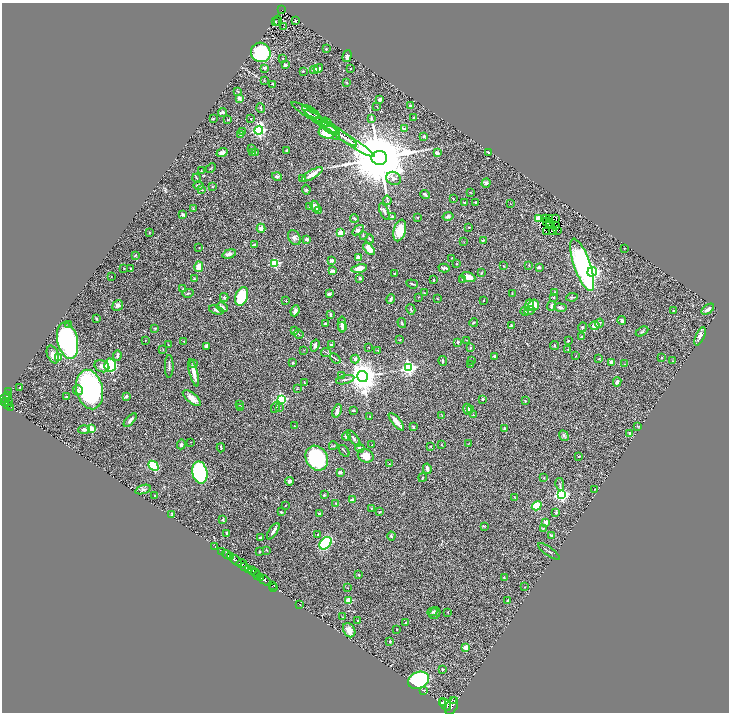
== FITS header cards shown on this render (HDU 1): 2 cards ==
NAXIS1  =                 1454
NAXIS2  =                 1420

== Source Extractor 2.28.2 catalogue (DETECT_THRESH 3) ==
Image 1454 x 1420 px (HDU 1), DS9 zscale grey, zoomed out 1/2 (1 PNG px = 2 x 2 image px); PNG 731 x 714 px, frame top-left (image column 2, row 1419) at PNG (2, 3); each listed source drawn as its Kron ellipse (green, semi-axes under 4 px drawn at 4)
Background 0.89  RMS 0.042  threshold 0.127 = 3 sigma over >= 5 px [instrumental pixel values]
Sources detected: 391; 31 cannot appear on this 1/2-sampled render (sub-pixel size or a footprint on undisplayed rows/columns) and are neither listed nor drawn; the other 360 listed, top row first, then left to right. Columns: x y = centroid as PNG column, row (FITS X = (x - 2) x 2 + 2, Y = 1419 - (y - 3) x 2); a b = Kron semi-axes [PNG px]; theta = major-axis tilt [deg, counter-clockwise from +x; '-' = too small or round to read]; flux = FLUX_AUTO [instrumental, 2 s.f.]
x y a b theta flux
282 10 3 1 - 49
278 21 5 1 - 3.2
295 21 2 1 - 5.6
275 22 2 1 - 0.79
284 27 2 1 - 23
326 49 3 2 - 5.1
261 52 10 9 - 560
347 56 6 4 73 27
283 58 3 2 - 2.6
285 65 2 2 - 23
265 68 4 3 - 15
318 68 5 4 - 41
350 69 2 1 - 2.6
314 70 4 3 - 13
303 71 2 2 - 5.8
264 81 3 2 - 2.6
347 83 4 1 - 3.6
273 84 3 3 - 6.6
238 91 3 2 - 5.6
239 98 4 3 - 22
379 99 4 3 - 18
377 106 2 1 - 2.4
410 106 3 2 - 9.5
261 108 4 2 - 7.4
222 112 4 3 - 17
307 112 18 3 -31 34
311 112 11 2 -33 18
413 117 3 2 - 3.4
213 118 2 2 - 5.3
251 119 2 2 - 4.2
372 119 3 2 - 5.9
227 120 3 2 - 4.2
320 121 19 3 -34 40
326 122 5 3 - 10
327 125 13 3 -34 25
331 129 10 4 -30 32
404 129 3 2 - 35
243 131 4 3 - 12
259 131 4 4 - 1200
326 133 8 5 -17 220
241 134 3 3 - 25
339 134 22 3 -34 43
337 136 3 2 - 4.9
424 136 3 3 - 10
348 140 31 3 -33 65
252 148 3 2 - 4.3
287 150 2 2 - 16
253 152 4 2 - 6.1
255 152 3 2 - 3.9
222 153 6 4 19 29
437 153 4 3 - 24
489 153 3 2 - 9.1
379 158 8 7 - 99000
211 168 6 2 45 5.4
201 171 3 2 - 5.1
312 174 12 4 31 68
277 176 5 3 - 23
197 178 4 2 - 5.8
303 178 3 2 - 9.3
394 178 7 6 - 33
486 183 4 3 - 18
198 186 5 3 - 14
212 187 3 2 - 4.1
202 190 3 2 - 5.1
306 190 5 3 - 9.7
470 192 3 2 - 4.4
425 194 5 3 - 18
453 199 2 2 - 4.4
387 200 5 2 - 8.8
476 202 2 2 - 7.4
464 203 3 3 - 9
510 203 2 2 - 2.4
310 206 3 3 - 9.6
315 206 6 3 -62 36
193 208 3 2 - 4
318 210 3 3 - 4.4
384 211 9 4 -66 19
182 215 3 3 - 13
393 216 3 3 - 7.4
448 216 5 4 - 23
418 217 3 2 - 4.2
354 218 4 3 - 12
546 218 2 1 - 2.5
556 218 4 1 - 6.2
539 219 3 3 - 430
550 219 2 1 - 5.4
547 221 2 2 - 2.4
550 224 2 1 - 0.8
550 226 4 1 - 2.3
555 226 2 1 - 0.95
469 227 3 2 - 4.9
261 228 4 4 - 44
358 230 6 4 35 21
400 230 11 6 76 130
558 230 2 1 - 3.5
553 231 3 1 - 0.067
546 232 2 1 - 3.5
149 233 3 1 - 2.8
340 233 2 2 - 210
363 235 3 2 - 4.9
294 237 8 5 -58 22
306 239 3 3 - 21
370 239 4 2 - 8.3
483 240 3 2 - 10
464 242 2 1 - 2.4
255 245 4 3 - 19
199 248 2 1 - 3.5
624 248 2 2 - 4.6
369 249 7 4 -47 70
229 254 7 4 16 34
135 255 3 2 - 6.8
358 257 2 2 - 85
451 258 3 2 - 3.4
332 261 4 3 - 21
275 263 3 3 - 470
457 264 3 2 - 4.2
529 265 3 2 - 4.2
582 265 27 8 -71 1700
504 266 3 2 - 3.6
199 267 5 4 - 73
539 267 3 3 - 17
124 268 3 2 - 3.1
130 268 2 2 - 4.2
359 268 8 4 11 84
444 268 5 3 - 17
332 271 4 3 - 16
592 272 5 4 - 1700
395 273 3 2 - 6.2
481 273 4 2 - 5.5
111 276 2 2 - 2.6
468 277 7 4 -21 67
360 278 3 3 - 11
194 279 4 3 - 7.9
462 279 2 2 - 4.4
434 280 2 2 - 23
412 284 6 2 -20 10
183 289 3 2 - 8.3
555 292 2 2 - 7.9
188 293 6 2 16 8.9
424 293 4 3 - 6.5
512 293 3 2 - 4.6
329 294 3 3 - 15
242 296 9 6 69 340
224 297 4 3 - 10
419 297 2 2 - 3.2
554 297 3 2 - 5.3
572 297 6 2 8 7.2
437 298 3 2 - 4.4
391 299 5 2 - 12
286 301 2 2 - 5.4
483 301 2 2 - 2.6
118 305 5 5 - 27
529 305 6 3 -90 22
534 305 5 5 - 89
551 306 5 3 - 12
222 307 6 4 -29 20
560 307 6 3 -10 16
411 309 5 3 - 9.7
708 309 7 3 36 32
216 310 7 3 -18 22
530 310 5 4 - 13
673 310 2 1 - 3.1
295 311 6 4 67 29
525 311 4 3 - 6.5
330 314 4 3 - 10
96 318 3 2 - 6.6
622 320 4 3 - 25
474 322 4 2 - 7.9
402 323 5 3 - 8.5
599 323 4 3 - 11
69 324 4 3 - 11
325 324 2 2 - 6.1
342 325 8 4 -90 26
511 325 3 2 - 5
595 325 5 4 - 48
342 327 5 3 - 13
582 327 5 3 - 7.7
155 328 4 3 - 9.9
294 331 3 2 - 4.6
642 332 7 2 29 10
298 334 5 2 - 6.8
582 336 2 2 - 4.3
700 336 10 3 66 37
145 340 3 2 - 2.6
400 340 4 2 - 5
467 340 2 1 - 2.4
67 341 18 10 -77 1200
184 341 3 2 - 4.1
568 341 3 2 - 6
458 342 3 2 - 14
168 345 2 2 - 3.8
332 345 4 2 - 13
206 346 3 3 - 15
315 346 6 3 71 23
554 346 4 2 - 5.8
369 347 2 2 - 2.6
470 348 3 3 - 7.4
568 349 3 2 - 5.3
163 350 3 2 - 3.3
304 350 3 2 - 2.6
378 350 2 2 - 3.3
326 352 5 2 - 7.6
53 354 9 5 -68 49
117 356 5 3 - 18
494 356 3 2 - 10
576 356 2 2 - 2.4
58 357 2 2 - 140
335 358 6 2 -40 9.6
661 358 3 2 - 3.2
355 359 4 4 - 14
599 359 3 2 - 4.5
443 361 5 2 - 9.3
472 361 2 2 - 3.1
672 361 2 2 - 3.3
612 362 4 3 - 39
293 363 2 2 - 8.5
193 364 3 3 - 11
471 364 3 2 - 3.8
625 364 3 2 - 3.6
110 365 7 5 86 320
102 366 7 5 -22 31
169 366 11 2 89 20
408 368 4 4 - 1700
194 373 14 3 -76 75
342 376 4 2 - 5
362 376 6 5 - 11000
345 380 9 3 14 15
304 382 4 2 - 3.5
617 382 5 4 - 20
20 387 2 2 - 15
90 389 20 13 -76 1600
297 389 3 1 - 3.2
78 390 5 5 - 14
9 392 3 2 - 19
8 395 3 1 - 63
126 396 4 3 - 16
66 397 3 3 - 7.5
5 398 5 3 - 320
192 398 11 5 -39 61
281 399 3 3 - 950
483 399 3 3 - 8.7
8 401 2 1 - 55
525 401 2 2 - 5.2
5 402 4 2 - 290
240 404 4 3 - 7.4
8 405 2 2 - 190
11 407 3 2 - 95
241 407 3 2 - 3.6
276 407 6 3 64 13
279 407 4 3 - 9.9
468 409 5 4 - 26
353 410 4 2 - 6.1
471 410 4 3 - 6.5
337 411 7 3 70 32
442 415 4 2 - 4
473 415 2 2 - 2.6
370 417 3 2 - 4.7
130 420 8 3 47 28
396 422 11 3 -50 73
294 426 2 1 - 3.4
637 426 3 1 - 2.8
413 427 4 3 - 6
504 428 3 2 - 14
84 429 6 3 4 23
91 429 2 2 - 180
630 433 3 2 - 14
346 436 4 3 - 18
564 436 5 4 - 14
354 438 9 3 -52 15
191 442 2 2 - 2.8
469 443 3 2 - 3
181 444 5 3 - 18
372 444 2 2 - 2.9
441 445 3 2 - 3.7
333 446 4 2 - 5.3
431 446 3 3 - 5.1
221 448 4 2 - 7.2
360 448 5 3 - 17
344 451 7 2 -51 8.4
366 456 8 6 -26 90
579 456 3 2 - 3.7
317 458 13 10 -60 650
389 464 2 2 - 5.5
153 466 6 3 -44 470
427 469 5 3 - 36
200 472 11 7 -78 1000
340 472 3 2 - 32
422 477 4 2 - 5.7
544 478 4 2 - 4
289 481 4 4 - 21
560 484 6 2 -79 8.5
595 489 3 2 - 4.8
143 490 8 4 19 17
324 495 4 3 - 5.2
561 495 4 4 - 1500
155 496 2 2 - 7.2
514 497 2 2 - 3.1
352 500 3 2 - 28
336 503 4 3 - 9.1
285 505 2 1 - 3.2
537 506 5 4 - 190
371 508 3 3 - 6.2
281 512 3 2 - 7.7
380 512 4 3 - 6.6
556 513 4 3 - 8
172 514 4 3 - 7.3
319 514 3 2 - 10
223 519 3 2 - 12
546 522 3 3 - 33
484 526 3 2 - 3.9
543 528 4 3 - 7.5
273 531 9 2 56 24
226 533 3 2 - 10
318 535 3 2 - 5.1
551 535 4 2 - 11
391 536 4 3 - 9.6
261 538 4 2 - 18
325 543 7 5 45 550
215 546 2 1 - 65
266 550 3 2 - 4
222 551 4 2 - 450
549 551 13 2 -35 12
260 552 2 2 - 4.8
227 554 5 2 - 1600
230 557 2 2 - 620
236 560 6 3 -42 3500
242 564 5 3 - 1200
244 567 3 2 - 460
248 569 4 3 - 690
252 571 3 3 - 550
255 572 3 1 - 180
358 574 3 2 - 5.6
258 576 3 2 - 630
504 577 3 2 - 4.9
260 578 2 2 - 47
265 580 6 2 -36 1400
272 586 2 1 - 27
274 587 3 1 - 27
524 587 2 2 - 3.2
347 588 3 2 - 2.4
508 600 3 2 - 10
349 601 3 2 - 250
300 605 2 1 - 2.8
432 612 5 2 - 7.1
448 612 2 1 - 3
435 613 6 5 - 15
343 617 3 2 - 3.6
358 621 2 2 - 9.8
406 623 3 2 - 8.6
396 629 2 1 - 3.2
349 630 7 5 -58 53
390 641 2 2 - 28
466 647 3 3 - 63
443 669 2 2 - 7.3
418 680 11 8 25 1600
423 690 3 2 - 6.3
454 700 2 2 - 280
442 703 4 2 - 1600
445 705 7 4 -50 3600
452 706 9 5 63 4500
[31 sub-pixel or undisplayed-footprint detections neither listed nor drawn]